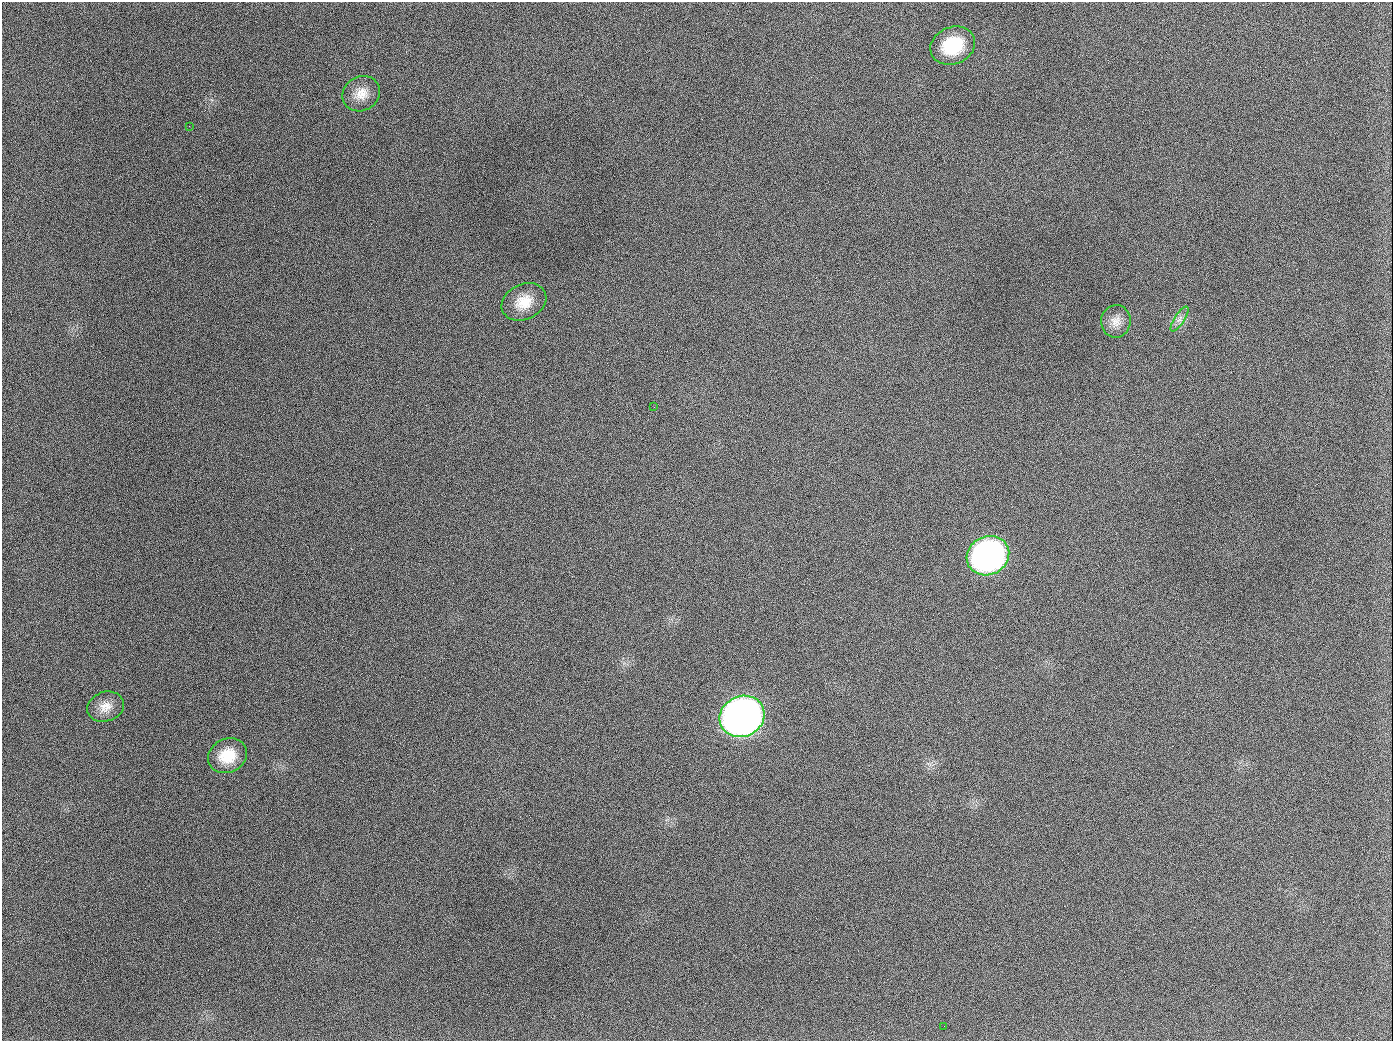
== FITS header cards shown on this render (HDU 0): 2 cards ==
NAXIS1  =                 1391
NAXIS2  =                 1039

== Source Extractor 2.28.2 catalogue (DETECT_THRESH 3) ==
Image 1391 x 1039 px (HDU 0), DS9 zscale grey, 1 PNG px = 1 image px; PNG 1395 x 1043 px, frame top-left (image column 1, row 1039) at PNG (2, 2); each listed source drawn as its Kron ellipse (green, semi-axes under 4 px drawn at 4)
Background 1810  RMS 77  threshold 232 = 3 sigma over >= 5 px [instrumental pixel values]
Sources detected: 12; all 12 listed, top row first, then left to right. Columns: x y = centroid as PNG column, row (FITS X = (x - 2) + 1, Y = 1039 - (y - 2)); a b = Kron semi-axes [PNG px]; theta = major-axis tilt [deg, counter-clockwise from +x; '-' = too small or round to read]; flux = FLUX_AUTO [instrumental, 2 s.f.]
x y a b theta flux
953 46 23 18 23 2.6e+05
361 94 19 17 31 8.3e+04
189 126 2 2 - 5.9e+03
524 302 23 17 25 1.2e+05
1179 319 14 5 57 2.6e+04
1116 321 16 14 83 5.8e+04
654 407 2 2 - 3.5e+03
988 556 22 19 29 2.0e+06
105 707 19 14 18 6.9e+04
742 716 23 20 26 4.5e+06
227 756 20 17 25 1.4e+05
944 1026 2 2 - 3.6e+03